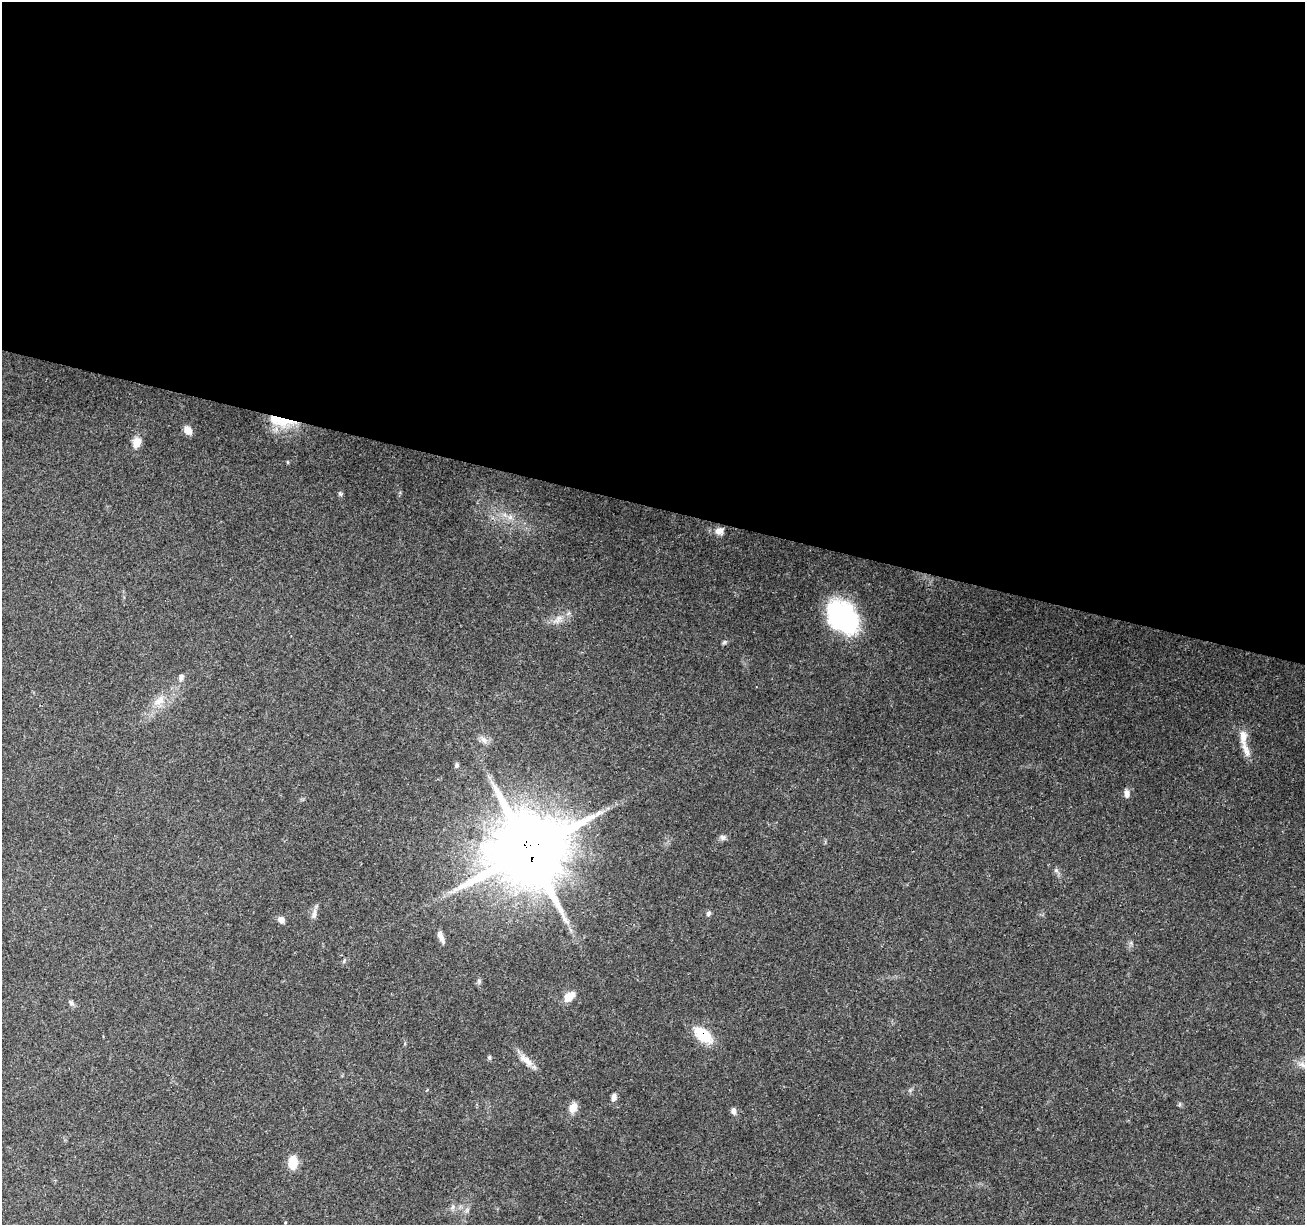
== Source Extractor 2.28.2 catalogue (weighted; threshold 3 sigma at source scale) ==
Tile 3 of 4 x 4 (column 3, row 1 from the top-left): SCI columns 2617-3919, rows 3953-5175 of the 5222 x 5397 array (HDU 1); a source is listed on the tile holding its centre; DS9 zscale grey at full resolution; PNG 1307 x 1227 px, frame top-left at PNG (2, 2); no overlay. Shown black and unused: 41% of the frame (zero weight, under 3 of 4 exposures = <1% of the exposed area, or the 3 px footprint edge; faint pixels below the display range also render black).
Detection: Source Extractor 2.28.2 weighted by HDU 2 'WHT'; one run over the whole footprint, this tile lists its part. Background 0.0493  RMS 0.0061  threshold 0.0273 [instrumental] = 3 sigma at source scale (4.5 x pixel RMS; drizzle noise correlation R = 1.50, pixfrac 1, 0.0396/0.0396 arcsec/px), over >= 5 px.
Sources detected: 35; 1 inside a brighter listed object's ellipse — not listed separately; the other 34 listed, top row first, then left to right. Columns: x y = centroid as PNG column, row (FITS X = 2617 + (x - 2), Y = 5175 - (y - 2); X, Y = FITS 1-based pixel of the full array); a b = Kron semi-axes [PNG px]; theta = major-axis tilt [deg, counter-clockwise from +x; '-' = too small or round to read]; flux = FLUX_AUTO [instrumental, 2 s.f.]
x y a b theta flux
280 421 37 12 -10 18
188 430 11 8 -45 4.6
137 442 13 10 67 5.9
340 494 7 5 -69 1.1
510 517 7 6 - 2.4
719 531 12 9 5 4.4
843 617 36 24 -51 87
558 619 16 8 45 4.8
724 642 6 5 - 0.98
181 677 8 6 73 2.1
159 701 18 10 37 7.9
1243 737 21 10 -90 6.7
484 740 12 7 -52 3
456 765 7 6 - 1.3
1127 793 11 7 -82 3.1
723 837 8 8 - 1.8
528 851 23 20 45 6600
1056 870 6 5 - 1.4
708 913 8 5 59 1.5
314 914 15 6 73 3.1
281 920 7 7 - 3.4
441 937 18 6 -67 3.6
344 961 7 4 47 1
479 981 6 5 - 1.1
569 997 14 9 38 7.4
71 1003 8 6 -41 1.6
703 1035 21 12 -40 20
489 1057 6 5 - 0.94
526 1060 24 9 -38 6.6
614 1097 9 6 80 2.7
573 1107 13 9 67 5.2
733 1111 9 6 -84 2.5
293 1163 11 8 88 14
453 1207 7 4 88 1.4
Overlapping masked pixels (flux is a lower limit): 3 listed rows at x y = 280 421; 528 851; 703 1035